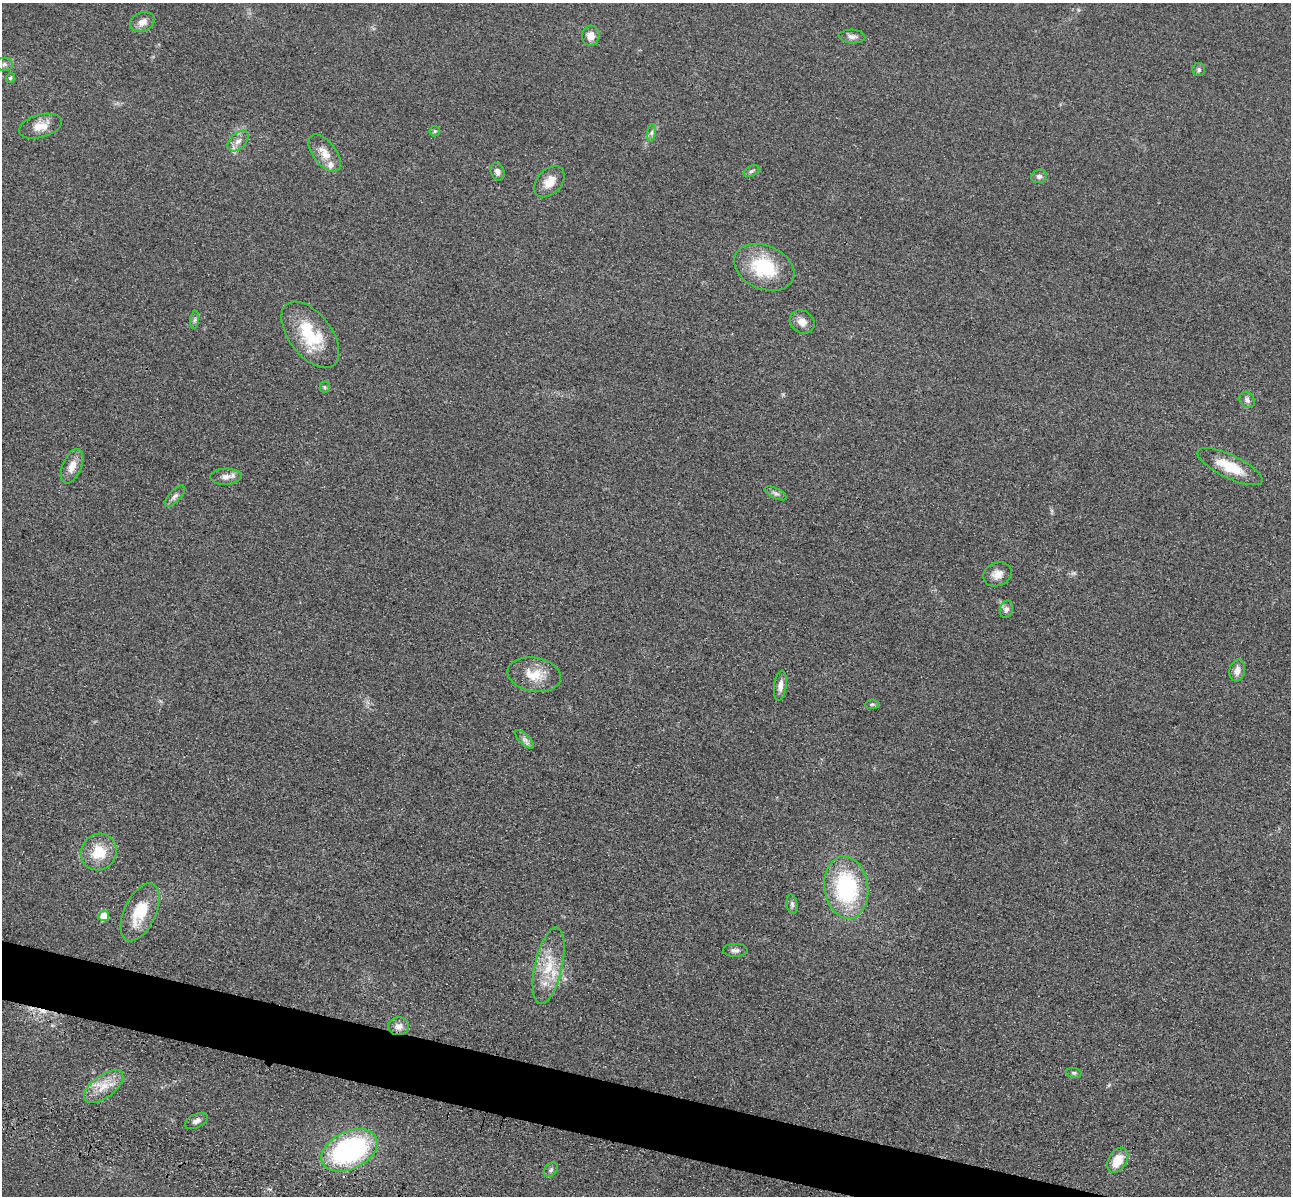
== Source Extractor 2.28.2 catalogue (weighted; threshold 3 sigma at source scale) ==
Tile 6 of 4 x 4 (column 2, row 2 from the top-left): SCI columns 1462-2750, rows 2786-3979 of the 5350 x 5365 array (HDU 1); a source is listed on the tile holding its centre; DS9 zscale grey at full resolution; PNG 1293 x 1198 px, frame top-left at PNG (2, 3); each listed source drawn as its Kron ellipse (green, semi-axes under 4 px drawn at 4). Shown black and unused: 4% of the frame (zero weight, under 3 of 4 exposures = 9% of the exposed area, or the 3 px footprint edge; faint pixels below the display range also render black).
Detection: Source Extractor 2.28.2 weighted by HDU 2 'WHT'; one run over the whole footprint, this tile lists its part. Background 0.0476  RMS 0.0084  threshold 0.0377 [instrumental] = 3 sigma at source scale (4.5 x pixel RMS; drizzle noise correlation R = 1.50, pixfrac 1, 0.05/0.05 arcsec/px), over >= 5 px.
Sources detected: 50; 1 cosmic-ray / hot-pixel residue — neither listed nor drawn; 2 inside a brighter listed object's ellipse — not listed separately; the other 47 listed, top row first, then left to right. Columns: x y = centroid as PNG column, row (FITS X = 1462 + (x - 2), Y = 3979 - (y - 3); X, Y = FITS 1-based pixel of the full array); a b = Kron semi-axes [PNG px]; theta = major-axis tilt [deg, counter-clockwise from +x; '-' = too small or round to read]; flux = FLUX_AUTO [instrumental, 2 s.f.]
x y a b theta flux
142 22 13 9 23 6.2
591 36 10 9 - 7
852 36 13 7 -3 3.7
4 64 8 6 1 2.7
1199 70 6 6 - 1.9
10 78 5 4 - 1.4
40 126 22 11 16 11
435 131 5 5 - 1.2
652 133 9 4 82 2.1
238 141 12 7 44 5.8
325 153 22 11 -52 11
751 171 8 5 27 1.9
497 172 9 6 -67 3.6
1039 176 8 6 17 2.4
549 182 18 12 46 11
764 267 31 21 -23 47
195 320 9 4 81 2
802 322 13 11 -33 6.7
310 335 38 21 -52 41
325 387 5 5 - 1.1
1247 400 9 7 -54 3.1
72 466 18 9 67 9.7
1230 467 35 11 -25 24
226 477 16 8 1 5.4
776 493 12 5 -25 2.6
175 496 13 6 47 3.2
997 574 14 11 25 7.3
1006 609 9 6 77 2.9
1237 671 11 7 80 6.1
534 675 27 17 -10 19
780 686 15 6 83 5.2
872 704 7 4 7 1.3
525 740 12 5 -45 3.1
99 852 19 17 52 23
846 888 31 22 -82 92
792 904 10 5 -80 2.2
140 912 31 15 65 28
104 916 5 5 - 18
735 950 12 6 0 3.3
549 966 39 14 77 28
399 1026 10 9 - 6
1074 1073 8 5 -10 1.7
104 1087 23 11 37 15
196 1121 12 7 25 3.9
349 1150 30 18 25 150
1118 1160 14 9 59 17
551 1170 8 6 46 2.1